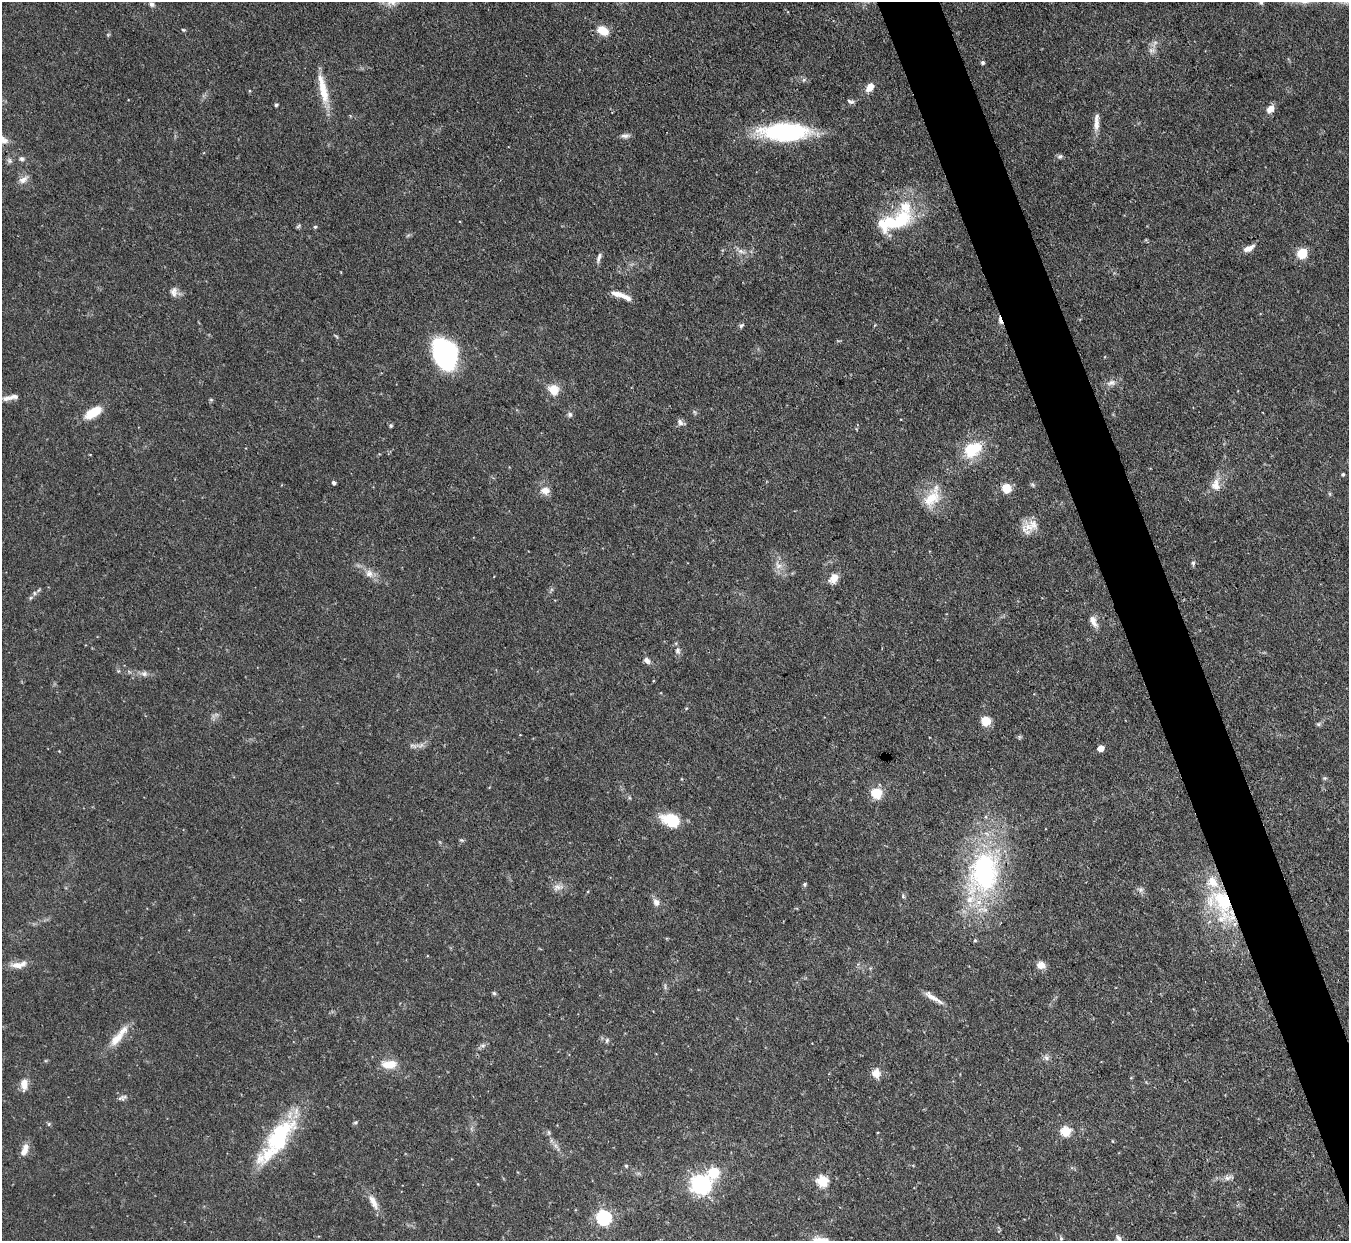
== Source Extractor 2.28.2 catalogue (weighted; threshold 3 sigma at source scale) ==
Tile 6 of 4 x 4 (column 2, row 2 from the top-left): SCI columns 1350-2696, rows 2624-3862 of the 5393 x 5373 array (HDU 1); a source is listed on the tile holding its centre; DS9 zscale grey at full resolution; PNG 1351 x 1243 px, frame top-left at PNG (2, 2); no overlay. Shown black and unused: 4% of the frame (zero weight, under 3 of 4 exposures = <1% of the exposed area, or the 3 px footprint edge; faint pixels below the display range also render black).
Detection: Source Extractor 2.28.2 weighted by HDU 2 'WHT'; one run over the whole footprint, this tile lists its part. Background 0.0909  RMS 0.0046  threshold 0.0206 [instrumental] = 3 sigma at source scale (4.5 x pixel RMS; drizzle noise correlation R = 1.50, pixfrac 1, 0.05/0.05 arcsec/px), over >= 5 px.
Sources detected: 119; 1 too faint to see at this stretch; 1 inside a brighter object's white glare — not listed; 9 inside a brighter listed object's ellipse — not listed separately; the other 108 listed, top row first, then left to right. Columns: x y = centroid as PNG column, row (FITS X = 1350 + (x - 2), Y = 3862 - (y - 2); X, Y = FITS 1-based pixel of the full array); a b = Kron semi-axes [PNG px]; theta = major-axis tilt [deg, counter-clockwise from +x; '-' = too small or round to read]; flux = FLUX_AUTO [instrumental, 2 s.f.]
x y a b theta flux
1261 2 10 7 77 1.9
152 4 7 5 -22 1.3
183 30 6 4 -20 0.56
603 31 12 8 -28 8.1
108 35 6 4 1 0.51
1152 50 11 7 -2 2.2
983 62 5 4 - 0.99
804 80 7 5 31 0.85
870 87 11 7 55 4.4
323 89 41 9 -77 12
249 91 5 3 - 0.46
850 102 10 5 -18 1.1
276 105 4 4 - 0.67
1270 109 10 7 43 3.7
1096 125 17 8 86 3.6
785 132 39 14 0 77
625 136 13 5 4 1.7
4 141 10 7 15 2.6
1060 156 8 6 23 1
22 159 7 6 - 1.2
9 161 8 7 - 1.3
23 179 15 8 35 3.1
899 220 46 22 25 30
298 226 7 4 37 0.74
315 227 4 4 - 0.69
1249 248 14 7 27 3.6
741 251 12 5 -21 2.3
1302 253 8 7 - 12
599 258 16 5 71 1.7
174 292 13 9 89 2.7
621 295 26 6 -21 5.1
1000 320 12 4 -73 2.2
741 325 7 5 30 1
336 336 6 3 -44 0.57
444 354 29 21 -66 65
1111 383 11 8 26 2.5
553 390 11 10 - 7.9
7 398 17 7 11 3.1
211 400 6 4 -1 0.57
93 413 18 9 32 11
570 414 7 7 - 1.2
680 422 10 7 -51 1.8
391 426 5 4 - 0.88
972 450 23 17 31 17
1343 474 4 4 - 0.68
334 483 4 4 - 1.3
1033 485 7 4 -32 0.73
1216 485 20 13 80 6.1
1006 488 8 8 - 8.3
545 490 12 10 -5 4
932 497 33 17 59 13
1029 527 18 16 54 6.7
1193 563 7 5 -90 0.98
779 565 13 10 -44 3.8
369 573 13 10 -42 3.8
834 578 12 8 58 4.9
34 593 6 5 - 0.97
30 598 6 4 71 0.71
1093 622 16 8 -64 3.6
678 651 9 7 79 1.6
647 661 10 7 -45 1.8
118 671 5 5 - 0.58
144 674 9 7 10 1.9
986 721 8 8 - 8.3
1318 724 7 5 20 0.84
413 746 12 6 -12 1.9
1100 748 5 5 - 5.7
1325 778 6 4 42 0.65
681 779 5 3 - 0.36
876 793 8 8 - 14
671 820 19 12 -20 17
461 840 6 4 -42 0.67
983 873 62 41 78 89
805 884 6 5 - 0.74
558 887 16 8 5 3.1
1141 890 7 7 - 1.5
903 896 6 4 -61 0.67
656 902 9 7 -61 2.6
1221 904 54 30 -59 44
975 940 5 4 - 0.6
17 965 19 9 -5 4.4
1041 965 11 9 -18 3.6
494 993 5 5 - 0.76
933 998 26 6 -33 4.3
116 1039 26 11 49 7.4
607 1040 7 5 74 0.95
483 1046 9 5 -5 1.3
1046 1058 7 6 - 1.4
389 1064 16 9 1 8.3
876 1073 13 11 -86 4.1
24 1084 14 8 87 4.6
121 1098 10 7 28 1.4
355 1122 6 5 - 0.77
49 1124 6 4 -72 0.62
1066 1131 6 5 - 27
279 1136 49 23 52 42
1112 1141 4 3 - 0.33
556 1146 10 4 -42 1.7
24 1152 11 8 55 3.2
626 1166 5 4 - 0.75
713 1172 7 7 - 21
1228 1178 11 6 17 1.9
822 1181 6 6 - 36
701 1184 11 10 - 91
373 1202 24 8 -63 4.9
604 1218 7 6 - 98
1061 1238 6 4 -69 0.83
1118 1238 10 6 -56 1.5
Overlapping masked pixels (flux is a lower limit): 2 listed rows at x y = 1000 320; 1221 904
Isophote crosses this tile's border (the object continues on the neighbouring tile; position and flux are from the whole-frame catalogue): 2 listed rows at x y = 1261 2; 1118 1238